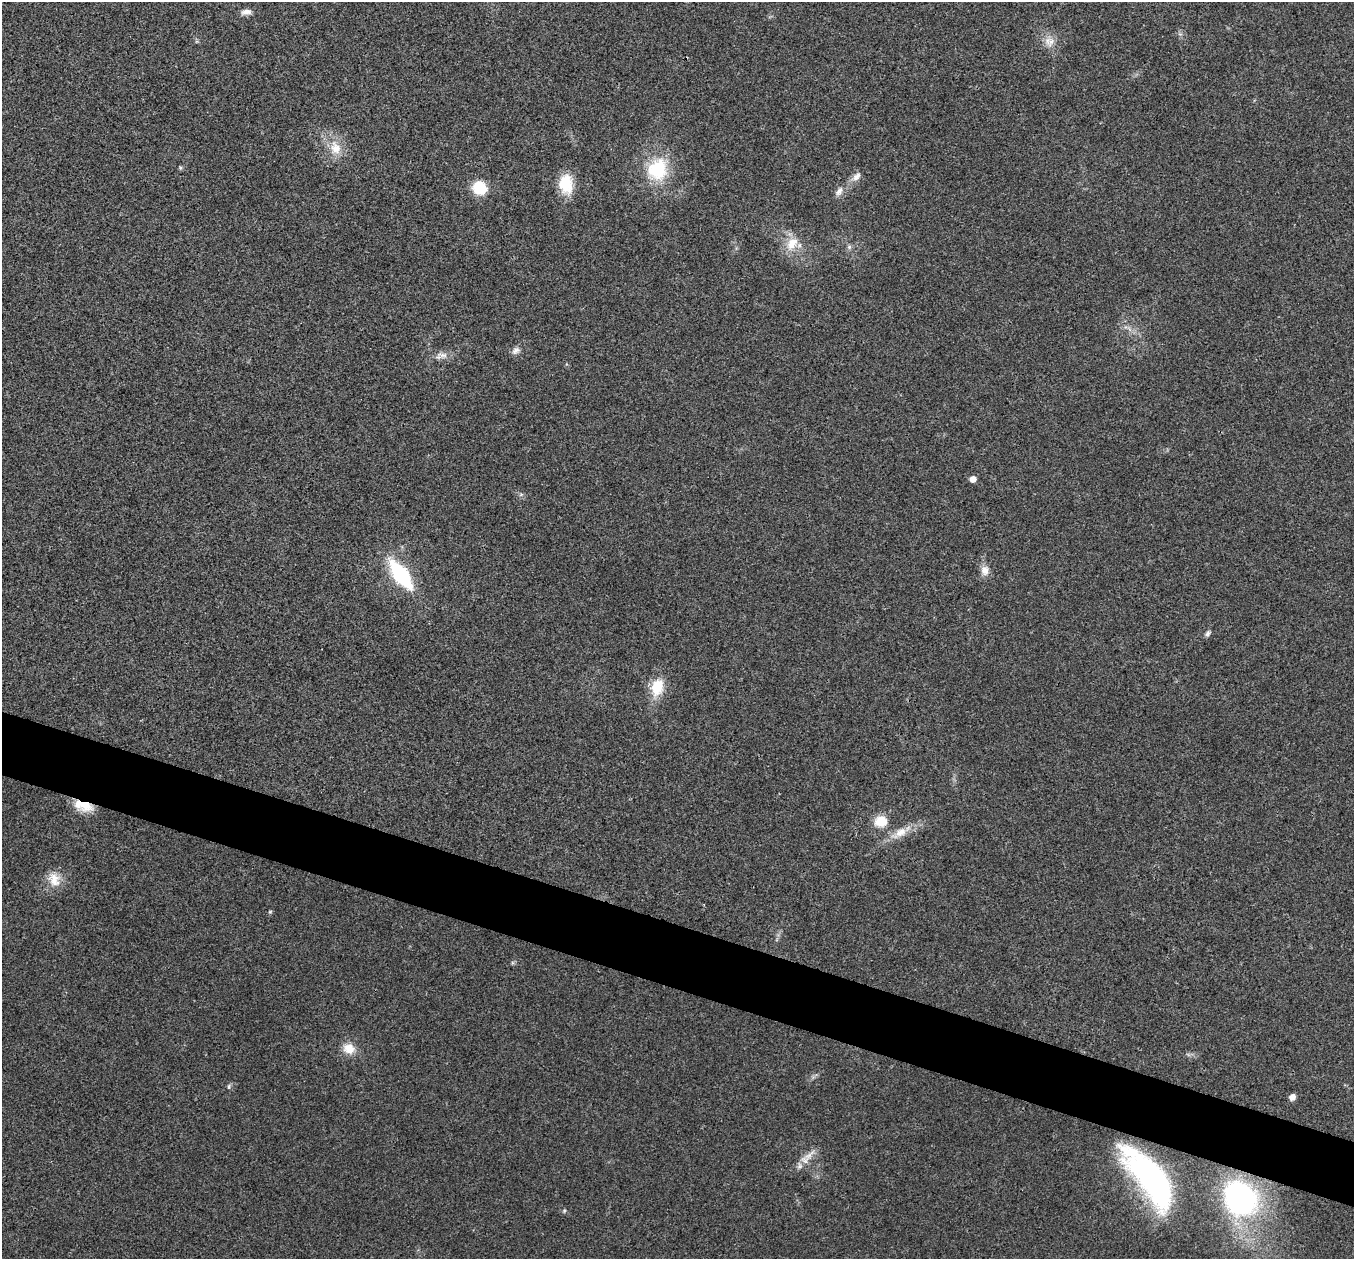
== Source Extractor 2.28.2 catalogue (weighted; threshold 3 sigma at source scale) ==
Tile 6 of 4 x 4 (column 2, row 2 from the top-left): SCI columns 1355-2706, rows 2650-3906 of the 5416 x 5431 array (HDU 1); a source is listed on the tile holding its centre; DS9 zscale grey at full resolution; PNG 1356 x 1261 px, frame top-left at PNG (2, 2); no overlay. Shown black and unused: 5% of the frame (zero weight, under 3 of 4 exposures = <1% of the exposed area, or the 3 px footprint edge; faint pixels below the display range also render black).
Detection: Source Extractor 2.28.2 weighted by HDU 2 'WHT'; one run over the whole footprint, this tile lists its part. Background 0.0214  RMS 0.0052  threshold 0.0235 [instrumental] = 3 sigma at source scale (4.5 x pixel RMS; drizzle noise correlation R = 1.50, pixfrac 1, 0.05/0.05 arcsec/px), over >= 5 px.
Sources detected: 34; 1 inside a brighter listed object's ellipse — not listed separately; the other 33 listed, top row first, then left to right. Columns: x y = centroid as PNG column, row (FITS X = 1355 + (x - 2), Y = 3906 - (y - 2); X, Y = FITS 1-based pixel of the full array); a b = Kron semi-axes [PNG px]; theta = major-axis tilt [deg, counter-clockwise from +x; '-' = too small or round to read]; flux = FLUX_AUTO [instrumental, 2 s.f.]
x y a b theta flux
246 12 13 7 5 3.2
1180 34 6 5 - 1.1
1051 42 18 9 67 4.9
335 148 21 15 -71 11
180 168 6 5 - 0.76
657 169 31 26 63 30
856 177 17 9 48 3.9
566 184 24 16 -88 16
479 188 13 12 - 18
839 191 15 8 55 3.4
792 244 23 15 59 10
849 247 6 6 - 1.4
1129 329 9 3 -45 1.4
516 350 12 8 30 2.7
442 355 17 9 -10 4.3
973 479 5 5 - 4.2
521 494 7 4 1 1
985 570 13 11 -88 4.6
401 575 27 11 -53 59
1207 634 9 6 62 1.5
657 687 21 14 76 15
83 806 24 12 -14 11
881 821 15 14 - 10
900 833 28 11 29 9.5
54 879 22 17 -65 9
270 912 5 5 - 0.63
349 1048 17 14 -25 7.8
229 1086 8 5 75 1.1
1292 1097 6 5 - 3.8
805 1160 15 13 -38 6
1151 1178 67 25 -52 160
1240 1198 30 25 -56 130
564 1211 5 5 - 0.76
Overlapping masked pixels (flux is a lower limit): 2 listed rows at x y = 83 806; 1151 1178